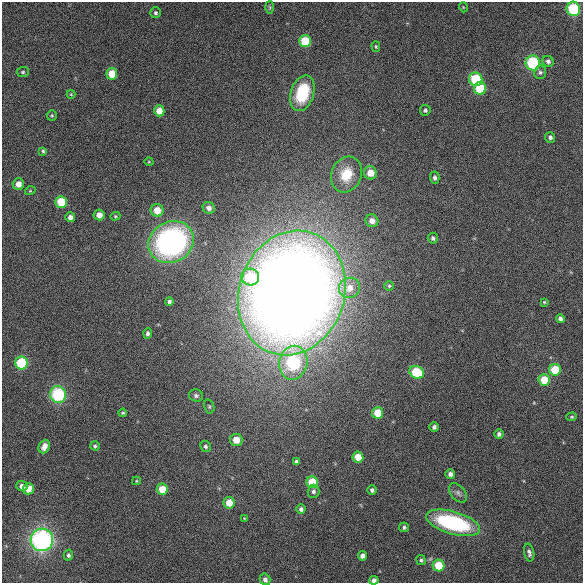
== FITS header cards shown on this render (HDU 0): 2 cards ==
NAXIS1  =                  581 /
NAXIS2  =                  581 /

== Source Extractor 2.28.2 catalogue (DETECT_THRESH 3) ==
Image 581 x 581 px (HDU 0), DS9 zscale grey, 1 PNG px = 1 image px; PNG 585 x 585 px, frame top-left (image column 1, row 581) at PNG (2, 2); each listed source drawn as its Kron ellipse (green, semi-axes under 4 px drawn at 4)
Background 929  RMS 31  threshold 92.3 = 3 sigma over >= 5 px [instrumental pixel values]
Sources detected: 84; all 84 listed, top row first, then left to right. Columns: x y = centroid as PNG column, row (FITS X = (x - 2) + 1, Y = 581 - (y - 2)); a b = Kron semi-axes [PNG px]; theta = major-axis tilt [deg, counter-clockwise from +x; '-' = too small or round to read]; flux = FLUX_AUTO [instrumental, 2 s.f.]
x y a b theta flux
270 7 6 4 -88 2.7e+03
463 7 5 3 - 1.6e+03
573 9 7 6 - 1.1e+05
155 13 5 5 - 4.2e+03
305 41 6 6 - 7.9e+04
376 47 5 4 - 2.3e+03
548 61 6 5 - 5.7e+03
533 63 7 7 - 1.3e+05
23 72 6 5 - 3.5e+03
540 72 7 6 - 5.1e+03
112 74 6 5 - 3.9e+04
476 79 7 6 - 1.0e+05
480 88 6 6 - 8.2e+04
302 93 18 11 73 1.1e+05
71 94 4 4 - 2.1e+03
425 110 5 5 - 4.7e+03
159 111 6 5 - 2.3e+04
52 115 5 5 - 2.7e+03
550 137 5 5 - 6.1e+03
43 151 4 3 - 3.1e+03
149 162 4 3 - 1.8e+03
370 173 6 6 - 2.9e+04
346 174 18 15 67 5.6e+04
435 178 6 4 -87 5.7e+03
18 184 6 5 - 1.5e+04
30 191 5 3 - 1.8e+03
61 202 6 5 - 5.8e+04
209 208 6 6 - 1.1e+04
157 210 6 6 - 3.1e+04
99 215 5 5 - 1.7e+04
115 216 5 4 - 2.5e+03
70 217 5 5 - 1.0e+04
372 221 6 6 - 1.6e+04
433 238 5 5 - 4.9e+03
171 242 23 20 28 5.6e+05
250 277 9 8 - 7.4e+04
389 286 5 5 - 3.0e+03
349 288 11 10 - 2.5e+04
292 293 63 53 71 5.1e+06
169 302 4 4 - 4.9e+03
544 302 4 3 - 2.3e+03
560 319 4 4 - 6.9e+03
148 333 5 4 - 6.1e+03
21 363 6 6 - 1.3e+05
293 363 17 14 78 1.5e+05
555 370 6 6 - 6.9e+04
417 372 7 6 - 1.0e+05
544 380 6 5 - 4.7e+04
58 394 8 8 - 1.4e+05
196 395 7 6 - 5.5e+03
209 406 7 5 -75 3.6e+03
123 413 4 3 - 2.8e+03
378 413 6 5 - 4.3e+04
572 417 5 4 - 2.9e+03
434 427 5 4 - 6.6e+03
499 434 4 4 - 5.9e+03
236 440 6 6 - 2.9e+04
44 446 7 5 67 1.3e+04
95 446 5 4 - 3.6e+03
205 446 6 5 - 5.1e+03
358 457 5 5 - 3.3e+04
296 461 4 3 - 4.2e+03
450 474 5 4 - 9.2e+03
136 481 4 4 - 2.3e+03
312 482 6 5 - 6.7e+04
22 486 5 5 - 9.0e+03
28 489 6 5 - 2.5e+04
162 489 5 5 - 3.9e+04
372 490 5 4 - 6.3e+03
313 491 7 6 - 5.9e+03
458 493 11 7 -50 8.4e+03
229 503 6 5 - 3.0e+04
301 509 4 4 - 6.7e+03
244 518 4 3 - 1.4e+03
453 523 28 11 -16 2.5e+05
404 527 5 5 - 4.1e+03
42 540 11 11 - 3.9e+05
529 553 9 5 -78 6.2e+03
68 555 5 4 - 4.3e+03
362 556 5 4 - 8.5e+03
421 560 5 4 - 3.7e+03
439 565 6 6 - 6.0e+04
265 579 6 5 - 8.3e+03
374 580 4 4 - 7.8e+03
At the frame edge (FLAGS 8, measured only in part): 2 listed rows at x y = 265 579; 374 580